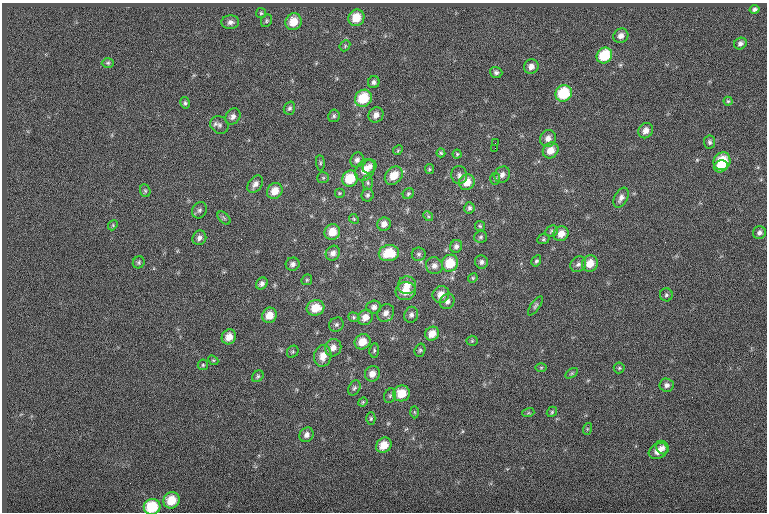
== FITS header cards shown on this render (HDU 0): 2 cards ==
NAXIS1  =                  765
NAXIS2  =                  510

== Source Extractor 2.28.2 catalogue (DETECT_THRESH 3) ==
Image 765 x 510 px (HDU 0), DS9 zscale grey, 1 PNG px = 1 image px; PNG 769 x 514 px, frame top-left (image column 1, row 510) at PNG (2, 3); each listed source drawn as its Kron ellipse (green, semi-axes under 4 px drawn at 4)
Background -0.0541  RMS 6.7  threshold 20.2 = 3 sigma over >= 5 px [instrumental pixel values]
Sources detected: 130; all 130 listed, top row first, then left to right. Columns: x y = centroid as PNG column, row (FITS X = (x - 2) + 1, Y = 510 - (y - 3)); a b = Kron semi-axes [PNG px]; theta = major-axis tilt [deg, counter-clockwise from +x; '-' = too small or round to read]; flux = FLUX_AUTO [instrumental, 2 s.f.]
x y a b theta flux
754 9 5 4 - 1100
261 13 5 5 - 630
356 18 8 8 - 8800
266 21 6 5 - 710
230 22 9 7 4 1800
293 22 8 8 - 7700
621 36 8 7 - 2300
740 44 6 5 - 1400
345 46 6 5 - 670
604 56 8 7 - 16000
108 63 6 5 - 710
531 67 7 7 - 2600
496 72 6 5 - 1300
374 82 6 5 - 1300
564 93 8 8 - 19000
363 98 9 8 - 15000
728 101 4 4 - 560
185 103 6 4 -78 910
289 108 7 5 70 1000
376 115 8 7 - 2700
334 116 6 5 - 860
233 117 9 7 52 1900
219 125 9 8 - 1700
646 131 8 7 - 3100
548 138 9 7 55 2700
710 142 6 5 - 1100
495 143 2 2 - 200
495 148 2 2 - 500
398 150 5 4 - 520
551 150 8 7 - 5200
441 153 4 4 - 580
457 154 4 4 - 560
357 160 8 6 64 1600
722 161 9 8 - 14000
320 163 8 4 -83 710
721 166 7 6 - 5400
370 167 7 6 - 1900
429 169 5 4 - 550
365 170 11 9 54 5400
459 175 9 8 - 1500
502 175 8 7 - 2100
394 176 10 8 46 6600
323 178 6 5 - 670
350 179 8 7 - 12000
495 179 6 5 - 740
467 182 8 7 - 5800
368 183 7 5 -89 920
255 184 9 6 53 2400
145 191 7 5 -69 750
275 191 8 7 - 5900
339 193 5 5 - 530
408 194 6 5 - 700
368 195 6 6 - 970
621 198 11 6 63 2200
469 208 6 5 - 1100
199 210 8 7 - 1300
428 216 5 4 - 640
224 218 8 4 -45 820
354 219 5 4 - 550
384 224 7 6 - 2500
113 225 5 4 - 570
480 226 5 5 - 640
551 231 7 5 24 910
332 232 8 7 - 6500
759 233 6 6 - 1700
561 234 8 7 - 4900
481 237 6 5 - 890
199 238 7 6 - 1800
543 239 6 5 - 720
456 246 6 6 - 1400
333 253 8 6 55 2200
389 253 10 8 10 12000
419 254 7 6 - 1100
536 261 6 4 59 790
139 262 6 5 - 770
481 262 7 6 - 1500
450 263 9 8 - 11000
590 263 8 7 - 6300
293 264 7 6 - 1600
578 264 8 7 - 1500
434 266 8 8 - 2300
473 278 5 4 - 550
307 280 6 5 - 600
262 284 6 5 - 1500
407 285 9 9 - 4100
406 291 10 9 - 6400
441 294 9 8 - 4500
666 295 6 6 - 940
447 301 8 7 - 2000
535 306 11 4 54 980
374 307 7 6 - 1700
316 308 9 7 17 8000
386 313 9 8 - 2700
269 315 8 7 - 5700
411 315 8 7 - 1500
354 317 6 4 -21 690
365 317 8 7 - 4000
336 325 8 6 43 1100
432 334 7 6 - 4800
229 337 8 7 - 4300
472 341 5 5 - 650
362 342 8 7 - 6400
333 348 9 8 - 3200
374 350 7 4 84 720
420 350 7 5 73 830
293 352 6 5 - 690
323 356 11 8 80 4900
213 360 6 4 -41 590
203 365 5 5 - 640
541 367 6 4 1 520
619 368 5 5 - 670
572 373 7 4 32 680
372 374 8 7 - 3300
258 376 6 5 - 790
667 385 7 6 - 1700
354 388 8 5 60 1100
402 393 8 8 - 9000
390 396 7 5 69 910
363 402 5 4 - 540
414 412 6 4 -88 570
552 412 6 4 48 590
528 413 6 4 18 570
371 419 6 4 89 700
587 429 6 4 72 500
307 435 8 6 53 2100
384 445 8 7 - 6500
662 448 7 6 - 1400
658 451 10 7 30 4300
172 500 8 8 - 9300
152 507 8 8 - 19000
At the frame edge (FLAGS 8, measured only in part): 1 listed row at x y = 152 507